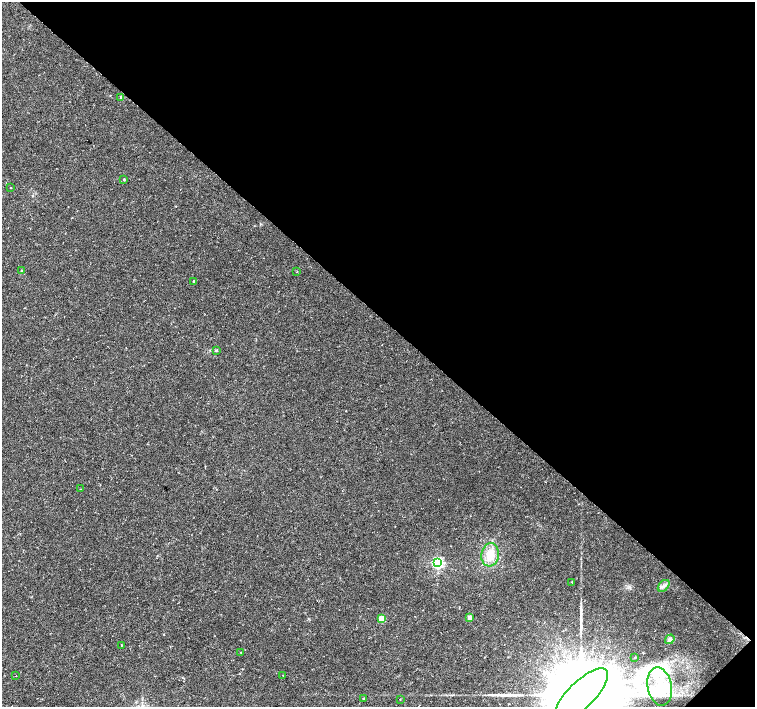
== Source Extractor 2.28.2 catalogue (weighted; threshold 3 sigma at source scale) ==
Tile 8 of 4 x 4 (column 4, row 2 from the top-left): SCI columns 4516-6020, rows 2980-4388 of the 6025 x 6025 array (HDU 1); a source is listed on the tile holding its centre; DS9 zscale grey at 2 x 2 block average (1 PNG px = mean of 2 x 2 image px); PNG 757 x 709 px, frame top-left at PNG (2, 2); each listed source drawn as its Kron ellipse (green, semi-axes under 4 px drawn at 4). Shown black and unused: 45% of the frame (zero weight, under 2 of 3 exposures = <1% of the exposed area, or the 3 px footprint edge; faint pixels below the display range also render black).
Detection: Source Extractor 2.28.2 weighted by HDU 2 'WHT'; one run over the whole footprint, this tile lists its part. Background 0.0254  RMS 0.0028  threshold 0.0128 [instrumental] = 3 sigma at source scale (4.5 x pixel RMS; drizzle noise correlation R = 1.50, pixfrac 1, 0.0396/0.0396 arcsec/px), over >= 5 px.
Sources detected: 30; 3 inside a brighter object's white glare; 3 long thin detections or spike segments (spike, bleed or trail) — neither listed nor drawn; the other 24 listed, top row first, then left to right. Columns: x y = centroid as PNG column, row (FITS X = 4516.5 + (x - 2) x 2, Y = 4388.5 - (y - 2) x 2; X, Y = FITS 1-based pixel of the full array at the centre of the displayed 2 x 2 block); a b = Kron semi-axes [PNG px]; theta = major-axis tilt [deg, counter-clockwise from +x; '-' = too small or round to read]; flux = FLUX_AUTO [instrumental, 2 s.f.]
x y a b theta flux
120 97 4 2 - 0.43
124 179 2 2 - 0.64
10 188 2 2 - 0.27
21 271 3 2 - 0.45
297 272 2 2 - 0.41
193 281 2 2 - 2.3
216 351 4 3 - 0.6
80 489 2 2 - 0.25
490 555 11 9 82 10
438 563 3 3 - 120
572 582 2 2 - 0.56
664 586 7 4 49 2.1
469 617 2 2 - 6.2
382 618 3 3 - 18
670 639 5 4 - 1.6
121 645 2 2 - 0.27
241 652 2 2 - 0.34
635 657 2 2 - 0.54
16 676 2 2 - 0.46
283 676 2 2 - 0.38
660 686 19 12 -78 19
581 695 35 13 44 28000
363 698 2 2 - 0.38
400 699 2 2 - 0.23
Isophote crosses this tile's border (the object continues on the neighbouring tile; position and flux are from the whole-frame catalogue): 1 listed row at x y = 581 695
Diffuse or blended objects may show on this block-average render without a row.